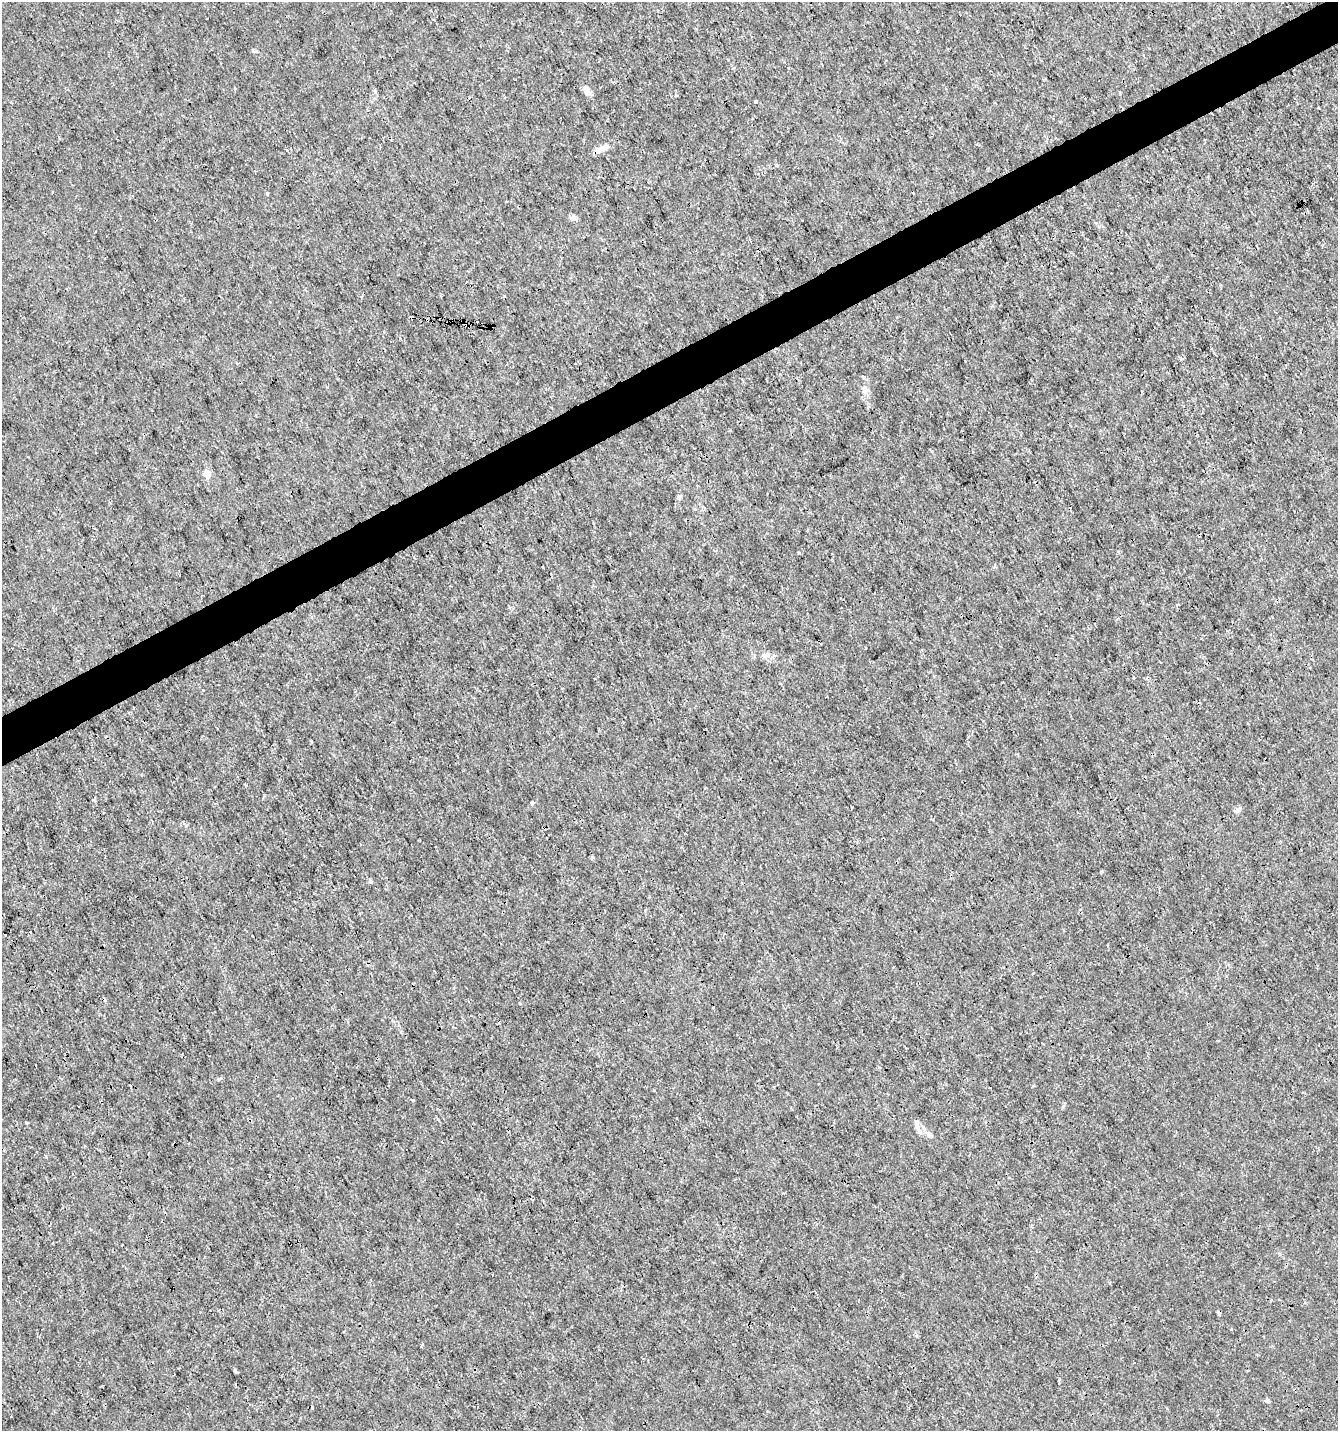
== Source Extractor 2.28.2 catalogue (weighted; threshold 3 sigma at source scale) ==
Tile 10 of 4 x 4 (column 2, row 3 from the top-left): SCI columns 1433-2768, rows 1433-2861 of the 5595 x 5720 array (HDU 1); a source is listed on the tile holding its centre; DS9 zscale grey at full resolution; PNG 1340 x 1433 px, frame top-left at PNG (2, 2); no overlay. Shown black and unused: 4% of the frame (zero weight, under 3 of 4 exposures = <1% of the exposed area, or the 3 px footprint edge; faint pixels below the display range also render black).
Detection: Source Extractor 2.28.2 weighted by HDU 2 'WHT'; one run over the whole footprint, this tile lists its part. Background 3.30e-04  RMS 9.5e-04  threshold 0.00425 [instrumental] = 3 sigma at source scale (4.5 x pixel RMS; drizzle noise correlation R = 1.50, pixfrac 1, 0.0396/0.0396 arcsec/px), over >= 5 px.
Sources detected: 23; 5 cosmic-ray / hot-pixel residue — not listed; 1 inside a brighter listed object's ellipse — not listed separately; the other 17 listed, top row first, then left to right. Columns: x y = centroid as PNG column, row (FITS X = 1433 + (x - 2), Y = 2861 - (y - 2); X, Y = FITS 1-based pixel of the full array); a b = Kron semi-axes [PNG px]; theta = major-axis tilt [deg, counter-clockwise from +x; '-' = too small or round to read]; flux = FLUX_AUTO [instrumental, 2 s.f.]
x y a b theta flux
235 89 4 3 - 0.091
587 90 16 6 -60 0.57
756 102 3 3 - 0.49
603 148 22 6 24 0.76
573 218 8 7 - 0.3
464 323 4 2 - 0.19
865 389 10 4 -77 0.27
206 474 10 8 -79 0.69
679 496 7 5 54 0.17
1002 682 3 2 - 0.11
532 803 4 3 - 0.2
1238 810 10 6 43 0.29
592 858 4 3 - 0.29
253 936 3 2 - 0.14
412 1100 3 3 - 0.22
26 1123 5 3 - 0.1
920 1131 9 7 -47 0.37
Overlapping masked pixels (flux is a lower limit): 1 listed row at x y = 464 323
Unlisted compact peaks at least as high as the median listed source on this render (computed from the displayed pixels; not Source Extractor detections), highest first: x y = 235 1370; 219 1079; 256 51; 1267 1400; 676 95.